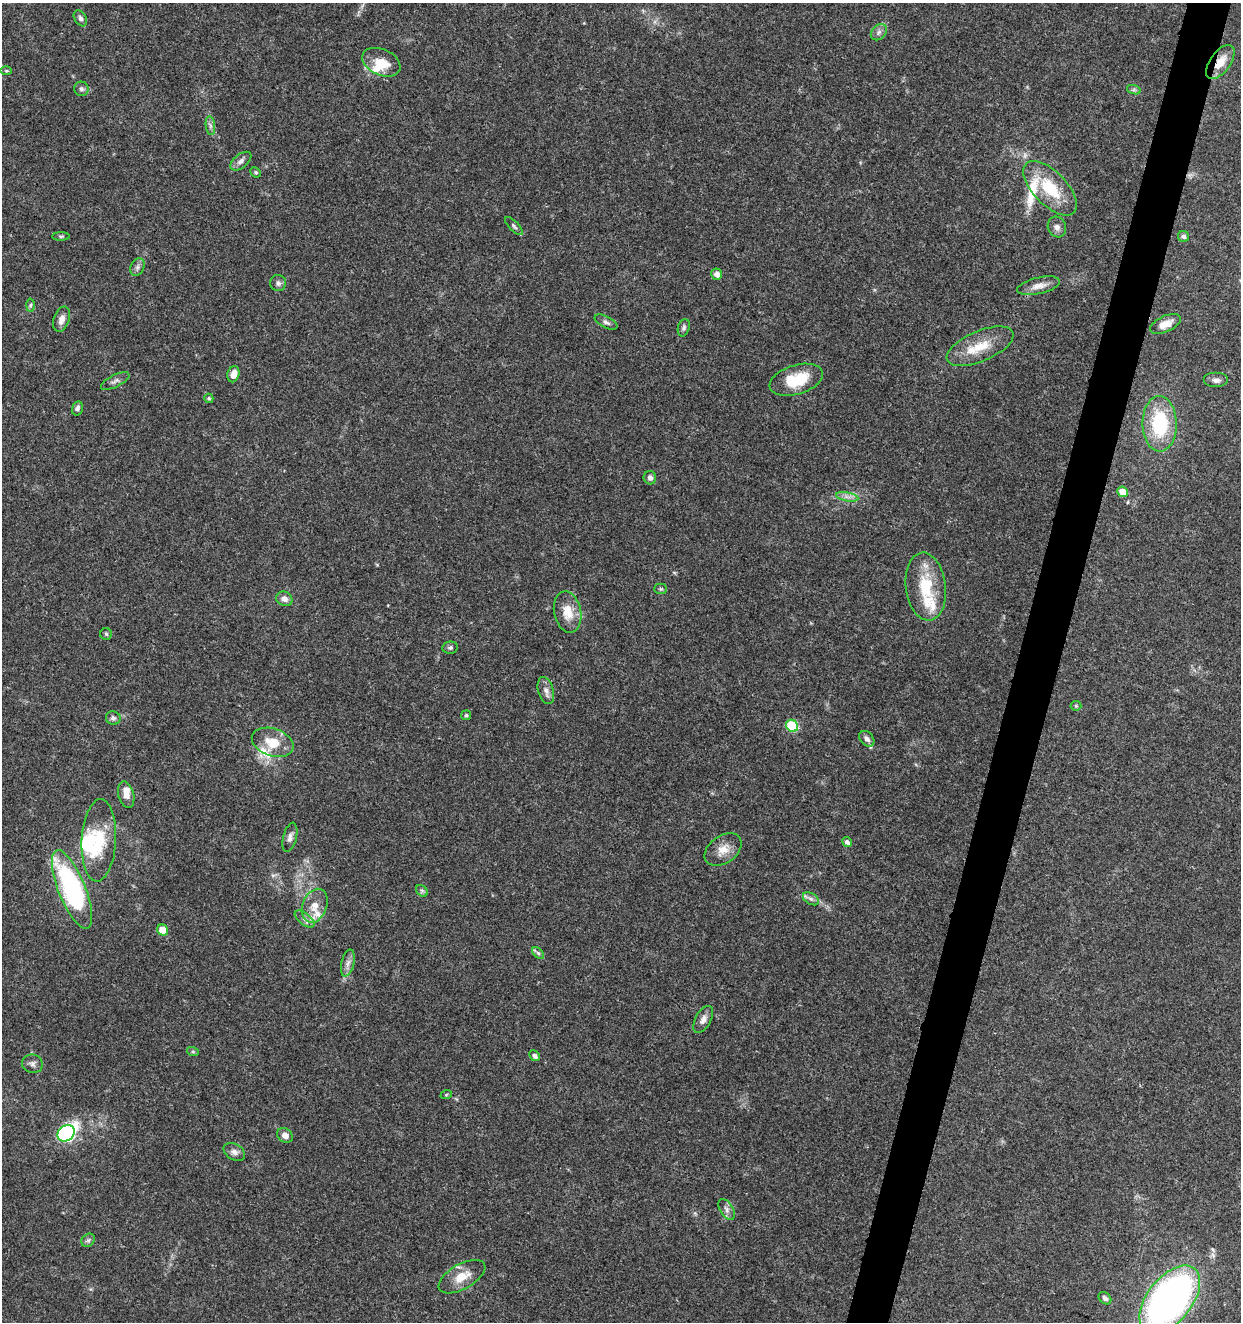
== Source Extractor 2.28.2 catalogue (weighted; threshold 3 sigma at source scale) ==
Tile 10 of 4 x 4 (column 2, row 3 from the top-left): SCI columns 1522-2760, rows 1325-2644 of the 5462 x 5297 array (HDU 1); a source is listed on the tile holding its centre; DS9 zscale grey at full resolution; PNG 1243 x 1324 px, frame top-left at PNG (2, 3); each listed source drawn as its Kron ellipse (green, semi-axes under 4 px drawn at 4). Shown black and unused: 3% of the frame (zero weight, under 3 of 5 exposures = <1% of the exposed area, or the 3 px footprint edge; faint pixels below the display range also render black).
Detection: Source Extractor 2.28.2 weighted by HDU 2 'WHT'; one run over the whole footprint, this tile lists its part. Background 0.0333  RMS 0.0025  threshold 0.0112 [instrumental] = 3 sigma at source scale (4.5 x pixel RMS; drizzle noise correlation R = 1.50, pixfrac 1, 0.0396/0.0396 arcsec/px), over >= 5 px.
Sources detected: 83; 1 inside a brighter object's white glare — neither listed nor drawn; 8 inside a brighter listed object's ellipse — not listed separately; the other 74 listed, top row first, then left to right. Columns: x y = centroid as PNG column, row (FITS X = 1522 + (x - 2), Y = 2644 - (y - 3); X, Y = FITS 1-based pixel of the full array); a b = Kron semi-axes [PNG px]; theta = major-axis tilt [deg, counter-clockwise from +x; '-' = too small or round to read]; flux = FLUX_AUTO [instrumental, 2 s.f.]
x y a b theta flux
80 18 9 6 -58 0.69
879 32 9 6 45 0.91
381 62 20 13 -25 5.3
1220 62 19 10 54 3.7
6 71 6 4 -2 0.31
81 89 7 7 - 0.65
1134 90 7 4 -18 0.47
210 126 9 4 -82 0.73
241 161 12 6 39 1.2
256 172 6 4 -44 0.41
1050 188 34 17 -46 11
514 226 12 4 -45 0.66
1057 227 10 9 - 1.2
61 236 9 4 0 0.39
1184 236 6 5 - 0.68
137 267 9 6 62 0.81
717 274 6 5 - 1.6
278 283 8 8 - 0.82
1039 286 22 8 13 2.2
30 305 6 4 88 0.44
61 319 13 7 71 1.8
606 322 12 5 -27 0.83
1166 324 16 8 24 3
684 328 9 5 75 0.65
980 346 35 15 23 7.2
233 374 8 6 76 1.9
796 380 27 14 17 8.9
1216 380 12 7 0 1.2
115 381 15 6 26 0.94
209 398 5 4 - 0.42
77 408 7 5 75 0.77
1160 424 28 17 -90 17
650 478 7 6 - 0.87
1123 492 5 5 - 3.9
847 497 11 3 -11 0.92
926 586 34 20 -83 11
661 589 6 5 - 0.37
284 599 8 7 - 1.4
568 612 21 13 -78 4.5
106 634 6 5 - 0.42
450 648 8 6 10 0.52
546 691 14 7 -73 1.4
1076 706 5 5 - 0.35
466 715 5 5 - 0.36
113 718 7 7 - 0.75
792 726 6 5 - 16
867 739 9 6 -49 1.1
273 742 21 14 -19 5.7
126 795 13 7 -75 2
290 837 15 6 76 1.2
99 840 41 17 87 11
847 842 5 4 - 0.87
723 850 20 13 36 3.4
72 889 42 13 -68 48
422 891 7 5 -45 0.51
811 899 9 5 -29 0.8
315 906 17 12 69 3.5
305 919 12 5 -39 1.1
163 930 6 5 - 4.4
538 953 7 4 -45 0.52
348 963 14 6 77 1.3
703 1019 15 7 61 1.4
193 1052 6 4 -19 0.34
534 1056 6 5 - 0.94
32 1064 10 9 - 1
446 1095 6 3 20 0.29
66 1133 9 7 38 58
285 1135 8 7 - 1.2
234 1152 12 7 -31 1.2
727 1209 11 6 -58 1.2
88 1240 7 6 - 0.63
462 1277 26 12 29 4.5
1105 1298 7 5 -43 0.78
1170 1299 40 22 51 120
Overlapping masked pixels (flux is a lower limit): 1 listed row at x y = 1220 62
Isophote crosses this tile's border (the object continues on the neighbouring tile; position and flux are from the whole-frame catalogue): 1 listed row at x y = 1170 1299